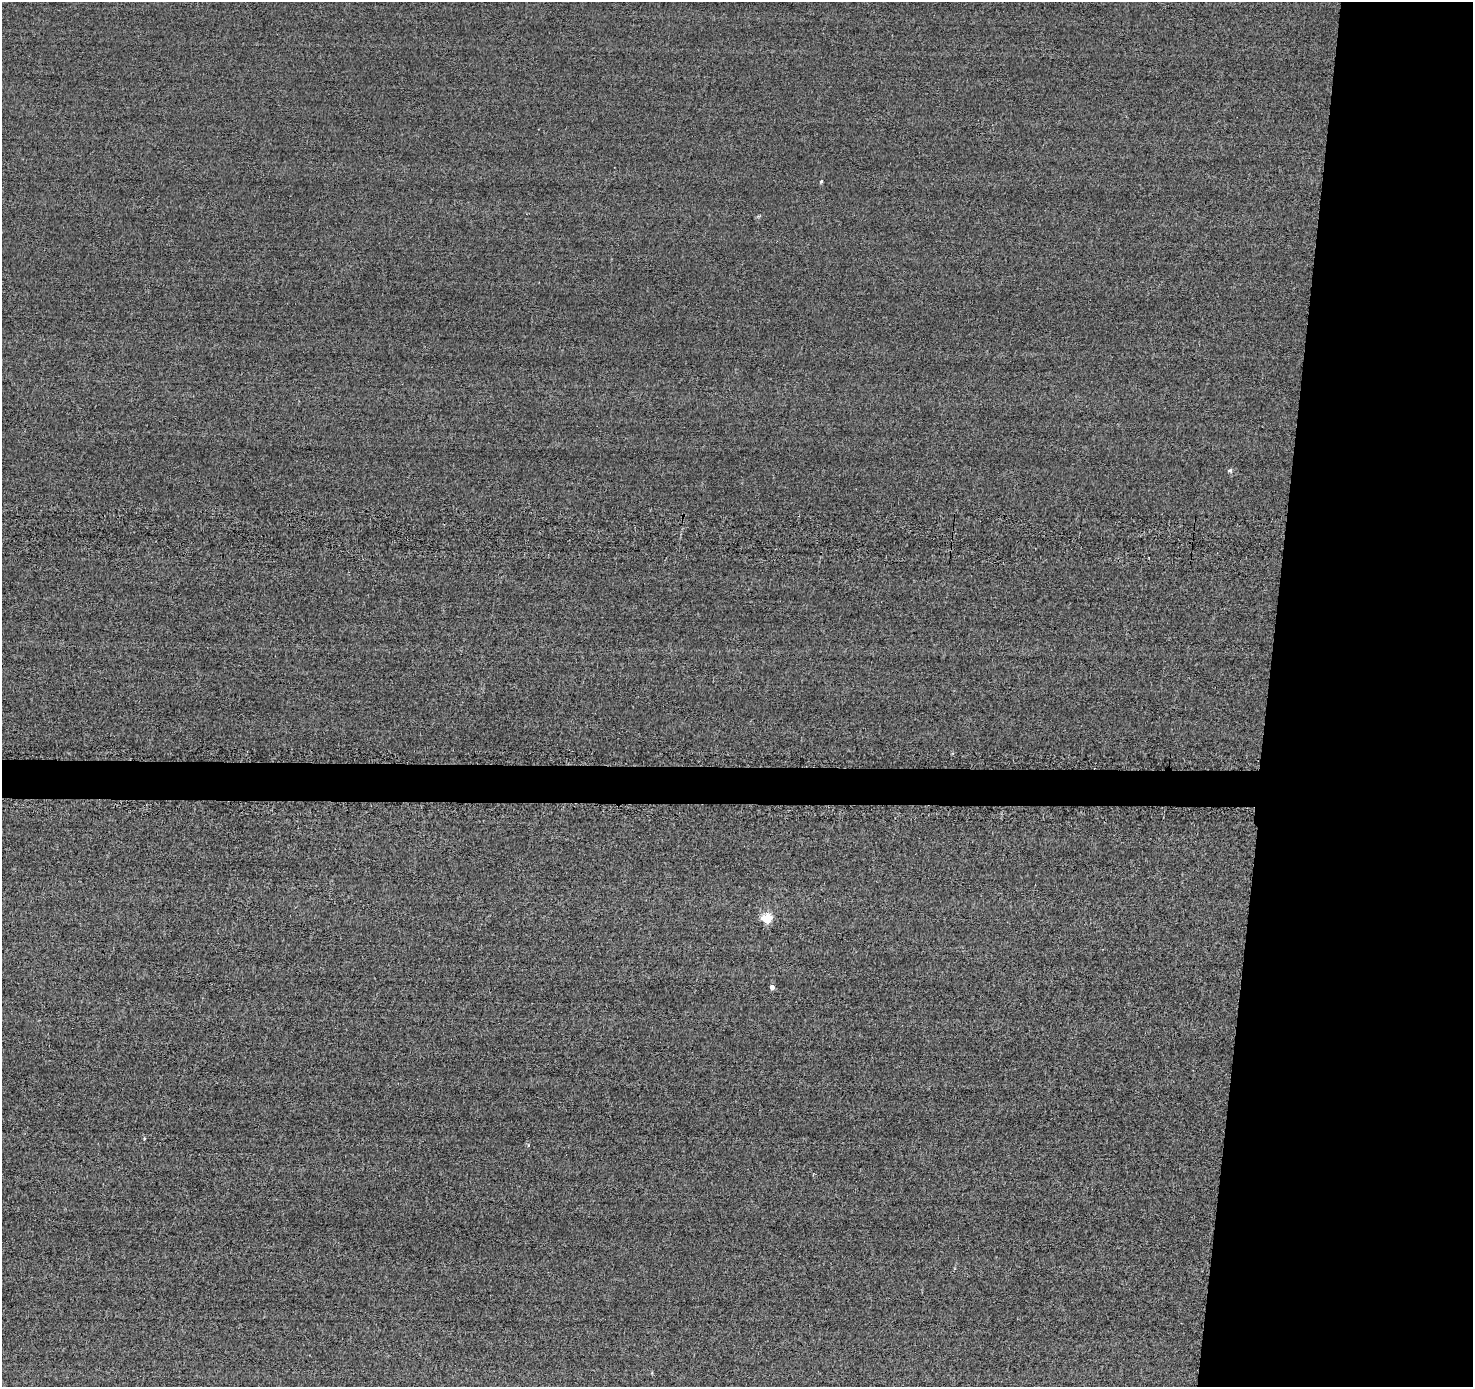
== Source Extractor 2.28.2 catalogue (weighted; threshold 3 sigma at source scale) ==
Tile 6 of 3 x 3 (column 3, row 2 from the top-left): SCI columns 2960-4430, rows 1601-2985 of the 4678 x 4710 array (HDU 1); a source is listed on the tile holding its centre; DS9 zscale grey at full resolution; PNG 1475 x 1389 px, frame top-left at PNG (2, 2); no overlay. Shown black and unused: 16% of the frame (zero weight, under 2 of 3 exposures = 12% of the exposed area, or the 3 px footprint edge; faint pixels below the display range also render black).
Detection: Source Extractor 2.28.2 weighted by HDU 2 'WHT'; one run over the whole footprint, this tile lists its part. Background -0.431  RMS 3.3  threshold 14.8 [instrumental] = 3 sigma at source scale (4.5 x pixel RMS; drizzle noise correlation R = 1.50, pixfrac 1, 0.05/0.05 arcsec/px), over >= 5 px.
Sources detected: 7; all 7 listed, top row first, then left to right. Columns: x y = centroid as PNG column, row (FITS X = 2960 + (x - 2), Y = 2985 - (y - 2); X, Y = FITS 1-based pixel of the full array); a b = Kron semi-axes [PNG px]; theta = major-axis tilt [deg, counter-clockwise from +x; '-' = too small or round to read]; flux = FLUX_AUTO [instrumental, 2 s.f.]
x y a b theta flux
821 181 5 3 - 470
1230 470 6 5 - 800
953 753 4 3 - 330
767 919 6 5 - 25000
772 987 4 4 - 1700
144 1139 5 4 - 450
528 1145 5 3 - 270